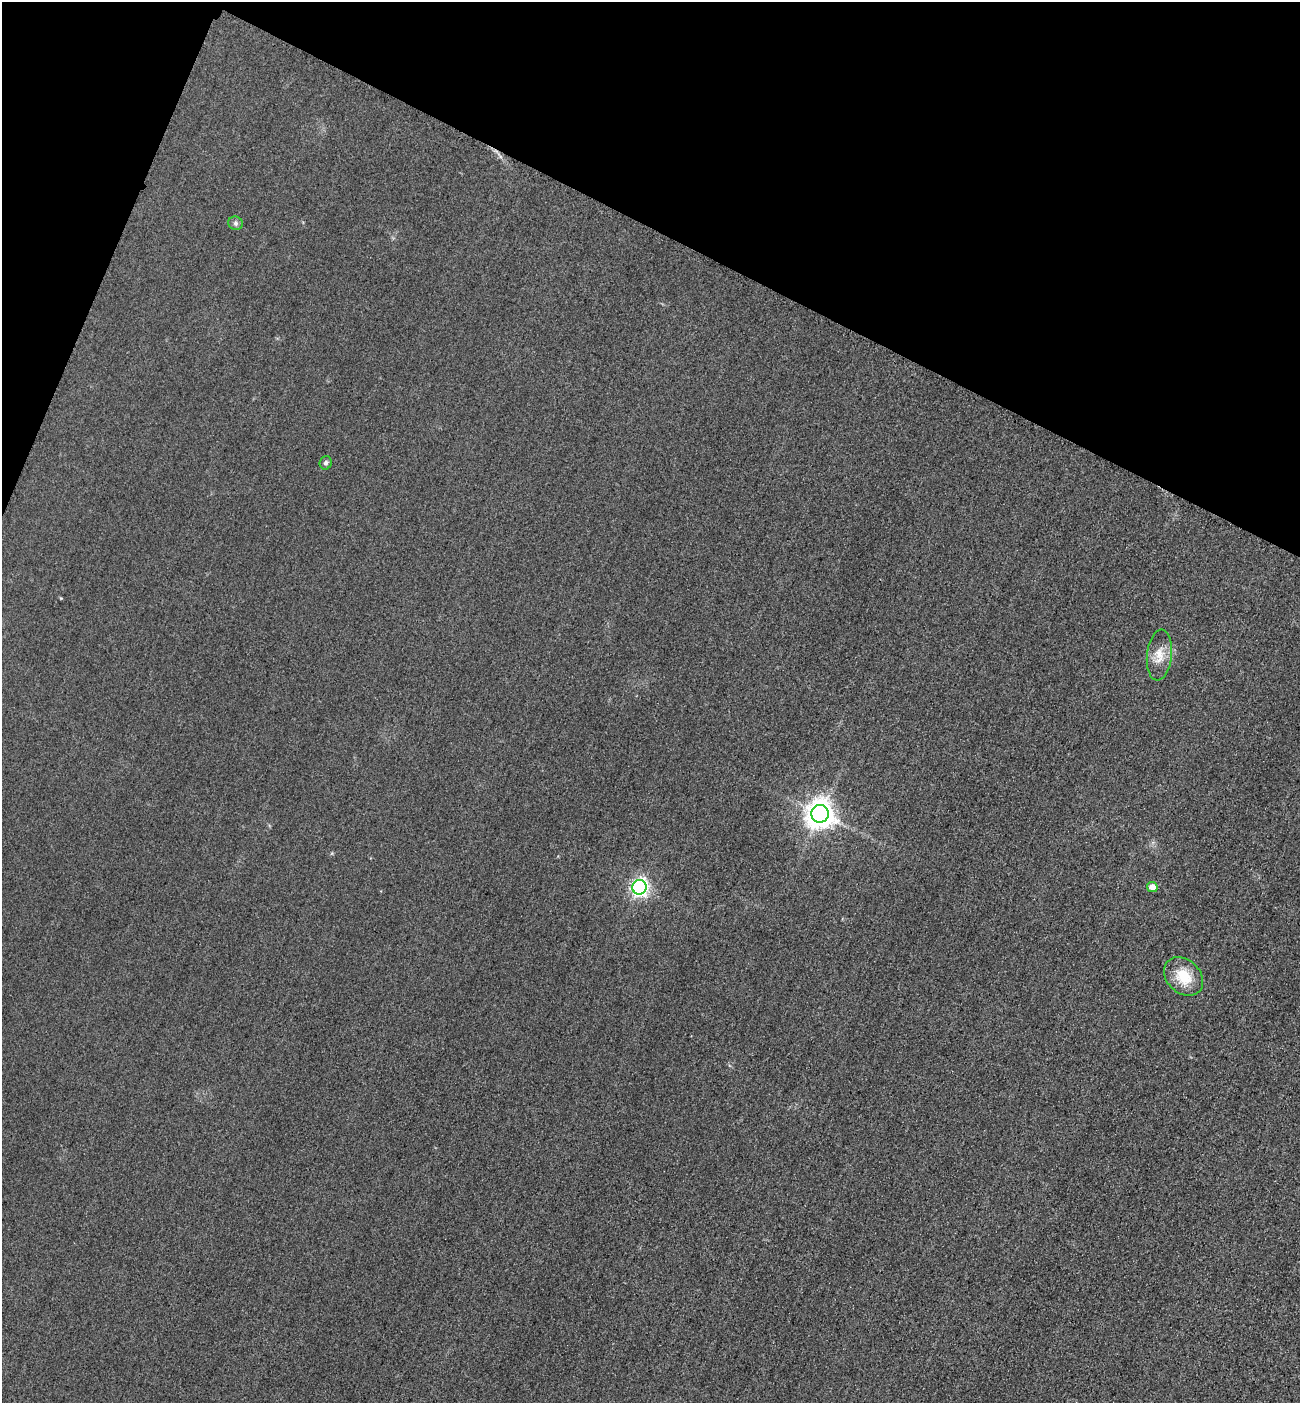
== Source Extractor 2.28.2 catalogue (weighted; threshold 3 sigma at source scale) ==
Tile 2 of 4 x 4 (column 2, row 1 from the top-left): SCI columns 1603-2900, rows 4229-5629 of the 5667 x 5654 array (HDU 1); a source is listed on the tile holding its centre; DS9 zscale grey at full resolution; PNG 1302 x 1405 px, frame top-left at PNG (2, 2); each listed source drawn as its Kron ellipse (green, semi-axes under 4 px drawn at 4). Shown black and unused: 20% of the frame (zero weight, under 3 of 4 exposures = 3% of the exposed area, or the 3 px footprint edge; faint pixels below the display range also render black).
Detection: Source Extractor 2.28.2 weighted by HDU 2 'WHT'; one run over the whole footprint, this tile lists its part. Background 0.0584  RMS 0.017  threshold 0.0756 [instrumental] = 3 sigma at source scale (4.5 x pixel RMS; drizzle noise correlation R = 1.50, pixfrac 1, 0.05/0.05 arcsec/px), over >= 5 px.
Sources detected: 7; all 7 listed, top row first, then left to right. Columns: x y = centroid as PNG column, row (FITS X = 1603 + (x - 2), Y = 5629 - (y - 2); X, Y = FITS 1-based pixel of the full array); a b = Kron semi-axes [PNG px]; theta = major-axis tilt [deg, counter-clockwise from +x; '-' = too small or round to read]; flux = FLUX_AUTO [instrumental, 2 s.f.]
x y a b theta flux
236 223 7 6 - 4.3
326 463 7 6 - 3.9
1159 655 25 12 84 25
820 814 9 8 - 2200
639 887 7 7 - 610
1152 887 5 5 - 17
1184 976 22 16 -43 44